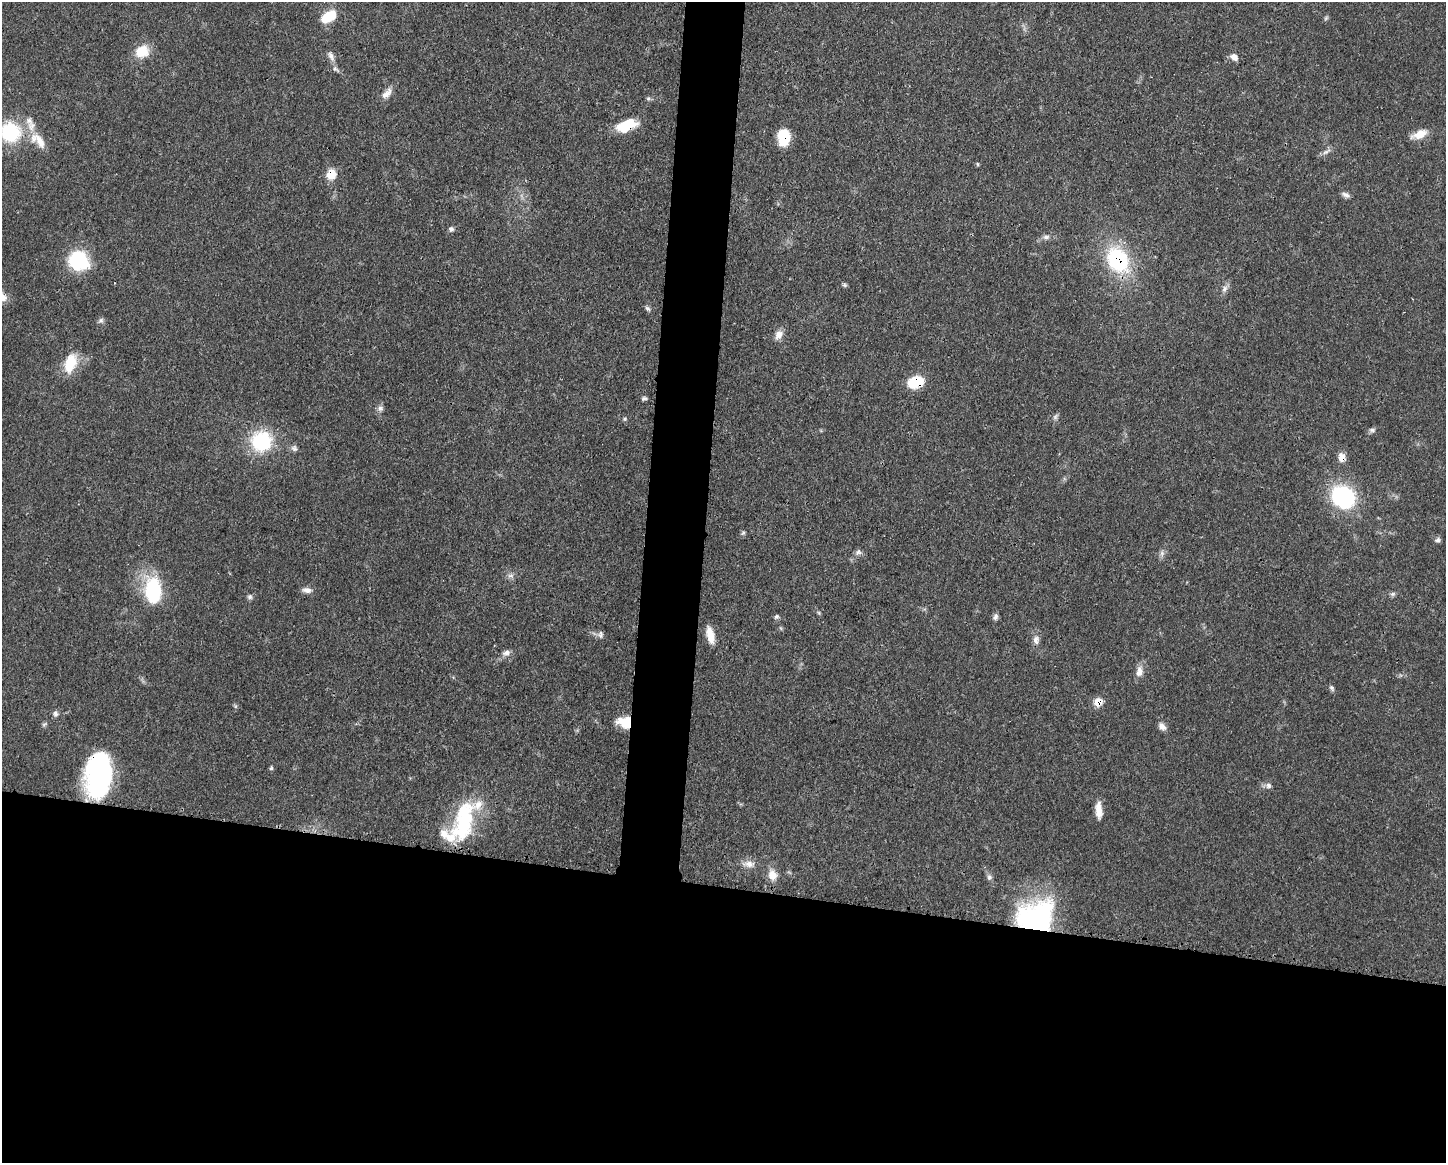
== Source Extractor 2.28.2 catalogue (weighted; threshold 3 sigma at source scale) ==
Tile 11 of 3 x 4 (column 2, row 4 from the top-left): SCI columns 1557-3000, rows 7-1167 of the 4670 x 4658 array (HDU 1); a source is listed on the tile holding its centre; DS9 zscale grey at full resolution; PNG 1448 x 1165 px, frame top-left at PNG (2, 2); no overlay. Shown black and unused: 27% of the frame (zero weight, under 3 of 4 exposures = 1% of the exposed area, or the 3 px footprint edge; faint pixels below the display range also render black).
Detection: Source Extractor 2.28.2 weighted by HDU 2 'WHT'; one run over the whole footprint, this tile lists its part. Background 0.0552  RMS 0.0032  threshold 0.0146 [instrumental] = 3 sigma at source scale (4.5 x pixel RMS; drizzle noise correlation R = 1.50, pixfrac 1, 0.05/0.05 arcsec/px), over >= 5 px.
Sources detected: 73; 1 inside a brighter object's white glare — not listed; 5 inside a brighter listed object's ellipse — not listed separately; the other 67 listed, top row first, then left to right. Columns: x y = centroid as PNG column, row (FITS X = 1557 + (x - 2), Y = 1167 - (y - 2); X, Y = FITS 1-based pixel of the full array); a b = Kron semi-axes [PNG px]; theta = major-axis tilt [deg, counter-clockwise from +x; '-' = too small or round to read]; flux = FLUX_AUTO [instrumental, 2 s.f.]
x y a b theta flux
329 16 18 10 34 8
1326 18 6 4 46 0.52
142 51 16 13 33 6.8
331 56 14 7 -62 1.6
1234 57 9 7 -37 2
387 93 17 8 45 2.5
626 125 24 11 19 9.4
10 132 26 25 - 21
1419 134 20 9 22 4
784 137 15 10 -90 12
40 141 28 10 -59 6
1326 152 14 5 30 1.3
977 164 5 3 - 0.34
331 174 12 11 - 4.4
1346 195 10 6 -23 1.3
451 229 7 7 - 0.84
1046 237 9 6 9 1.2
1118 260 24 18 -61 31
78 261 21 18 -37 20
844 285 6 5 - 0.58
1225 289 11 7 60 1.4
648 308 8 6 -44 0.79
101 320 7 7 - 0.88
779 335 13 9 58 2.4
70 363 26 14 69 8.4
916 382 15 10 20 11
644 398 7 5 8 0.68
380 408 8 7 - 1.1
1055 416 7 5 31 0.79
625 419 6 4 89 0.46
1372 430 9 6 -7 0.82
261 441 22 21 - 22
294 448 9 7 -47 1
1342 457 11 8 -83 2.5
1343 497 26 22 -41 32
743 533 7 4 45 0.53
1437 540 7 6 - 0.87
858 552 9 8 - 1.1
1162 553 8 6 -84 1.1
511 576 10 4 0 0.97
307 590 13 7 -4 1.7
153 591 25 15 -87 25
1393 594 7 6 - 0.7
250 597 7 6 - 0.78
819 613 6 4 -46 0.42
776 616 7 5 36 0.68
995 617 9 6 68 1
600 635 10 6 88 1
710 635 19 7 -76 5.1
1036 640 12 8 -88 1.9
506 653 11 8 17 1.7
1139 672 14 8 77 2.8
1332 688 8 5 -62 0.75
1098 702 8 7 - 5.2
55 714 7 6 - 0.95
624 722 16 12 -17 6.9
44 724 7 4 19 0.57
1162 726 11 8 -49 1.7
271 768 6 5 - 0.52
99 775 39 21 84 70
1268 786 8 7 - 1.1
1099 810 20 7 -87 3.9
465 821 46 29 68 25
749 864 15 9 -13 2.6
772 875 11 9 -86 4.1
989 877 8 7 - 1
1036 916 39 30 18 53
Overlapping masked pixels (flux is a lower limit): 10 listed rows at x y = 626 125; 784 137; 331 174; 1118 260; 916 382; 1342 457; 1098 702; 624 722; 99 775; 1036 916
Isophote crosses this tile's border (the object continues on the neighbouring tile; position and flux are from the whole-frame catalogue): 1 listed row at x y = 10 132